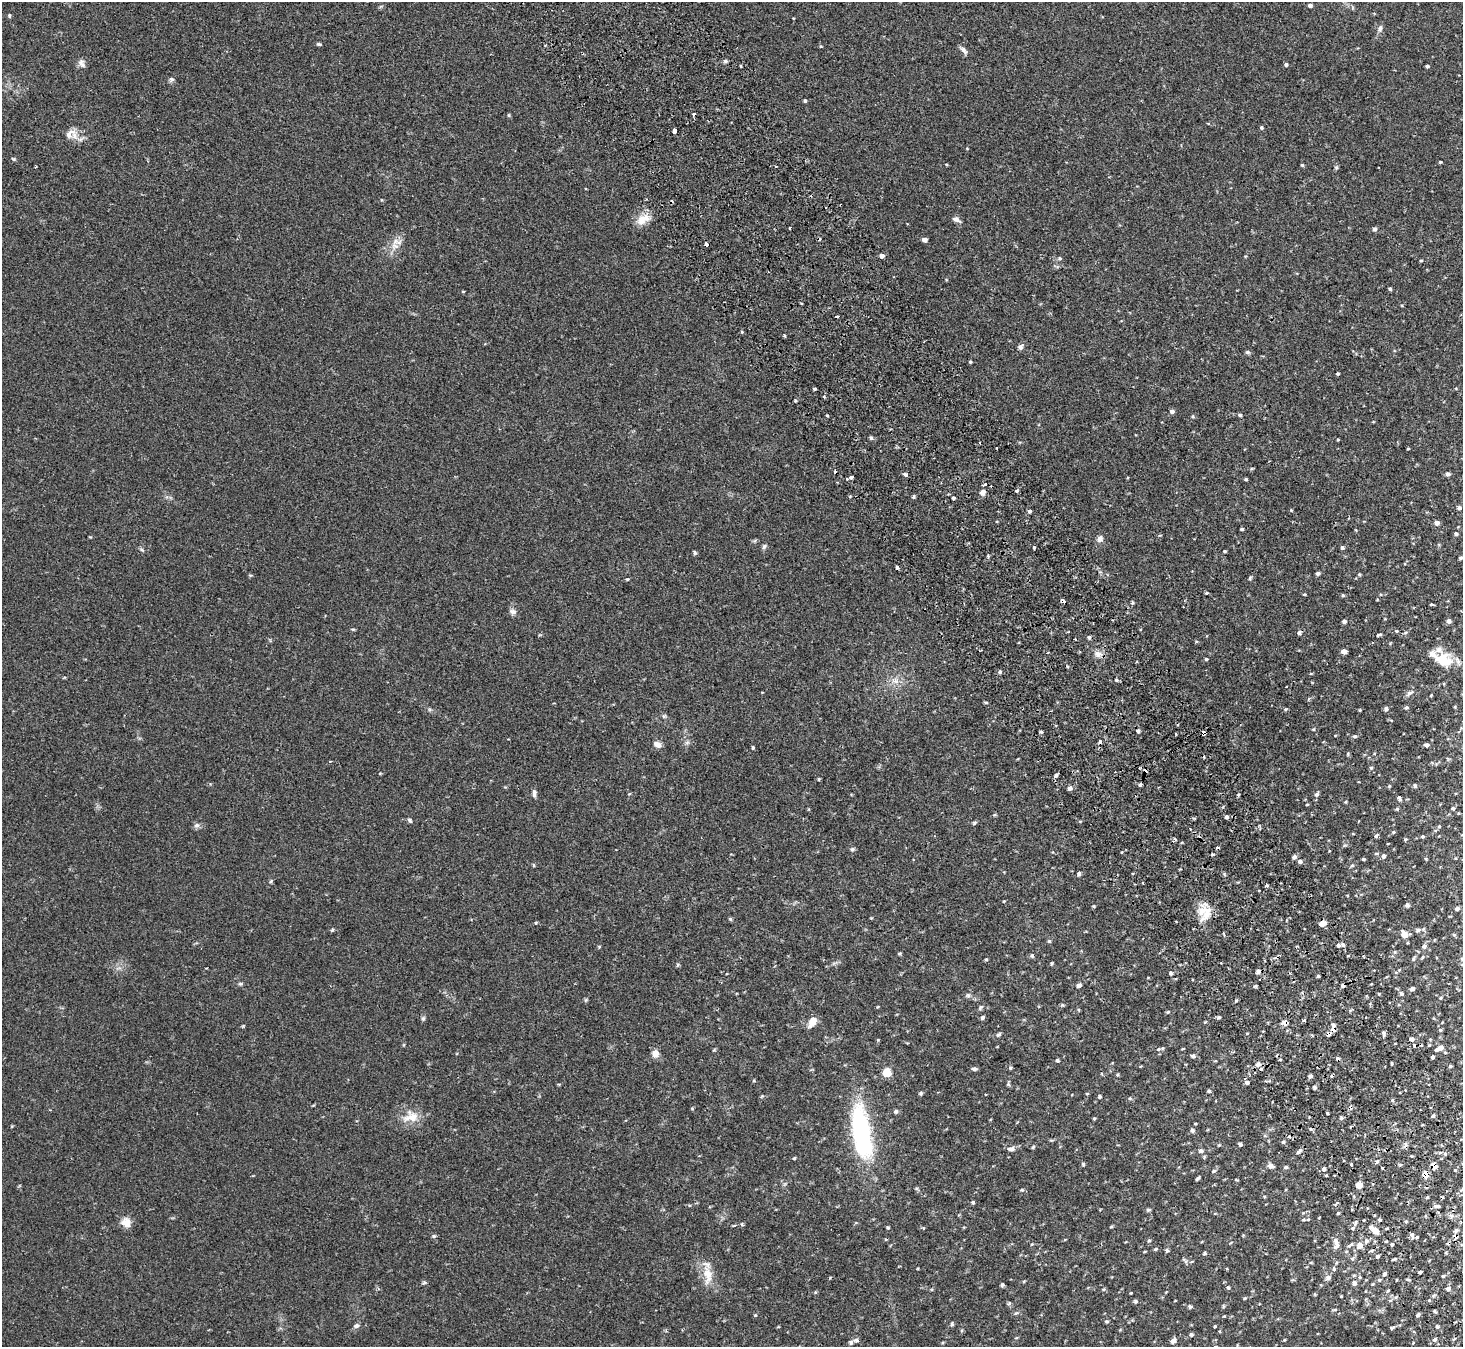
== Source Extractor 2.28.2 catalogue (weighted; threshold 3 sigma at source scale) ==
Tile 6 of 4 x 4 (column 2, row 2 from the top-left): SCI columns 1516-2976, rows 2885-4229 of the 5948 x 5908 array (HDU 1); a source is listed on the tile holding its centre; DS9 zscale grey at full resolution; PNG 1465 x 1349 px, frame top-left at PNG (2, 2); no overlay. Shown black and unused: <1% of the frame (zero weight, under 2 of 3 exposures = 3% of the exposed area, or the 3 px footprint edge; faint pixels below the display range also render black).
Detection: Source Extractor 2.28.2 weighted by HDU 2 'WHT'; one run over the whole footprint, this tile lists its part. Background 0.0546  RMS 0.0051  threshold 0.023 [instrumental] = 3 sigma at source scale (4.5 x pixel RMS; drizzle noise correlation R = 1.50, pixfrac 1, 0.05/0.05 arcsec/px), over >= 5 px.
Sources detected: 358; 25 cosmic-ray / hot-pixel residue — not listed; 7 inside a brighter listed object's ellipse — not listed separately; the other 326 listed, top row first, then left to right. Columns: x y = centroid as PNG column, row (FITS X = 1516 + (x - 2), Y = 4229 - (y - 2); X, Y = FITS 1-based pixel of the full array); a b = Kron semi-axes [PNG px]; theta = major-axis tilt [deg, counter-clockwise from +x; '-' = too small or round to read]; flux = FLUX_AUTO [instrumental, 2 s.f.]
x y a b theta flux
1310 5 4 4 - 1.5
9 15 6 3 83 0.57
1380 28 11 5 80 1.5
319 44 6 4 -24 0.65
964 50 12 5 -45 1.6
725 61 5 4 - 0.88
81 62 10 8 45 2
1286 64 4 4 - 1.1
741 66 4 3 - 0.4
1427 66 4 3 - 0.84
171 79 7 6 - 1.1
805 100 4 3 - 0.64
1261 127 4 4 - 0.72
674 131 4 3 - 5.7
69 134 18 10 47 3.9
14 159 5 4 - 0.56
1440 162 4 3 - 0.45
1302 165 4 3 - 0.62
36 167 3 2 - 0.52
1336 167 6 5 - 0.77
956 219 10 5 -28 1.8
641 221 18 11 11 5.7
790 228 3 3 - 1.9
1375 229 5 4 - 1.4
925 240 5 4 - 1.8
395 241 10 7 49 3.1
706 244 4 3 - 2.1
881 256 4 4 - 2.3
1060 258 6 5 - 0.82
1421 260 5 3 - 0.48
1390 289 4 4 - 0.7
463 291 4 3 - 0.44
742 332 4 3 - 0.51
784 335 3 2 - 0.73
1021 347 7 6 - 1.4
1247 352 7 5 -15 0.8
970 362 4 3 - 0.54
1338 374 3 3 - 0.65
814 389 3 3 - 1.3
824 397 4 3 - 0.7
795 400 3 3 - 0.6
1172 411 5 4 - 1.5
827 415 3 3 - 0.51
1240 415 5 4 - 0.85
1193 416 5 4 - 0.6
871 438 5 4 - 0.85
1338 440 3 2 - 0.48
996 448 3 2 - 0.43
1408 449 4 3 - 0.41
1448 474 5 5 - 1.4
906 475 4 3 - 1.6
851 477 4 3 - 1.3
847 479 3 3 - 0.65
1246 479 3 3 - 0.6
985 484 5 2 - 0.65
1017 491 5 4 - 0.63
983 492 7 6 - 2.3
913 496 4 4 - 0.85
953 498 4 3 - 1.5
1459 508 4 4 - 1
1291 510 4 4 - 0.42
1029 511 4 4 - 1
1437 523 5 4 - 2.5
1242 529 4 3 - 0.73
1456 534 4 4 - 1.2
1100 539 8 6 48 2.2
764 546 7 6 - 1
1342 547 4 4 - 0.99
1034 548 4 3 - 0.57
142 550 6 4 -19 0.7
1224 551 3 3 - 0.55
695 553 5 4 - 0.89
988 556 4 4 - 0.52
1461 558 5 5 - 0.88
1318 573 4 4 - 1.2
1359 574 4 4 - 0.6
250 575 5 3 - 0.5
1250 578 8 3 59 0.58
627 579 4 4 - 0.47
1207 593 4 4 - 0.47
1305 594 5 3 - 0.48
1343 595 5 4 - 0.61
1063 601 4 4 - 3.5
1132 602 4 4 - 0.74
1431 604 4 3 - 1.4
513 612 9 8 - 1.7
1344 621 5 4 - 1.1
1449 621 4 4 - 2
353 629 5 3 - 0.5
1397 631 5 3 - 0.44
1405 632 6 4 43 0.76
1299 633 5 5 - 1.1
1378 635 6 3 13 0.82
1089 637 5 4 - 0.99
1344 651 5 4 - 4
1098 654 11 9 -24 3
1206 659 4 4 - 0.62
1443 659 18 13 -26 15
1000 672 5 4 - 0.91
1116 680 5 4 - 0.79
896 681 8 5 -10 2
1410 693 11 5 31 1.5
1431 695 4 3 - 0.37
1309 699 5 4 - 0.75
986 703 5 3 - 0.55
1455 707 4 3 - 0.43
1406 708 4 4 - 0.9
1285 709 5 4 - 0.55
1386 709 5 4 - 1.5
1360 710 5 3 - 0.4
1313 729 4 3 - 0.48
1138 731 4 4 - 0.89
1041 732 4 4 - 0.65
1204 733 4 4 - 4
1355 736 6 4 10 0.84
687 742 7 4 1 0.95
657 744 10 7 -34 2.5
1427 745 6 4 -4 1.2
753 748 4 3 - 0.67
1348 753 6 3 -90 0.5
1371 768 5 5 - 0.6
1056 775 4 3 - 3.1
819 779 4 3 - 0.56
1389 786 5 4 - 0.55
1415 786 4 4 - 1.1
1069 788 6 5 - 1.3
534 793 10 5 -88 1.5
1317 794 6 5 - 1.1
1399 798 6 4 -65 1.1
1346 802 5 3 - 0.42
1453 808 5 4 - 0.73
1397 809 5 4 - 0.6
1226 817 5 4 - 1.2
410 821 6 4 -73 0.87
974 823 5 4 - 0.86
197 825 8 7 - 1.4
1439 826 5 4 - 0.54
1190 829 3 2 - 0.68
1393 832 4 4 - 0.6
1376 836 6 5 - 0.87
1422 836 5 3 - 0.58
1174 840 5 3 - 1.3
1405 840 3 3 - 0.94
852 849 6 5 - 0.98
1376 853 7 3 8 0.56
1212 854 4 3 - 0.62
1383 856 5 5 - 1.5
1294 857 5 4 - 1.5
1363 859 4 3 - 0.59
1426 859 4 3 - 0.46
1300 861 5 4 - 1.6
534 865 5 3 - 0.52
1352 865 5 5 - 0.67
1079 874 5 4 - 1.2
271 881 6 3 71 0.58
1266 885 3 3 - 1.8
1004 901 4 3 - 0.31
1407 905 5 5 - 1.1
1094 906 4 4 - 0.49
1457 909 5 4 - 1.3
1207 914 20 10 65 6.9
730 919 5 4 - 0.66
535 923 5 3 - 0.48
1322 924 6 4 19 4.4
332 930 5 3 - 0.57
1418 930 6 6 - 1.3
1405 934 7 5 -42 5.3
1454 935 5 4 - 0.63
1049 941 5 5 - 0.63
1338 945 4 4 - 1.1
1343 945 5 4 - 1
1424 946 7 6 - 1.5
899 953 4 3 - 0.62
1032 955 6 4 -72 0.85
1422 957 5 4 - 0.55
986 959 4 3 - 0.53
1413 959 7 3 71 0.65
1052 963 4 4 - 0.53
677 965 6 3 71 0.64
1258 972 6 5 - 1.2
1396 972 5 3 - 0.54
1171 973 5 4 - 0.88
1318 976 3 3 - 0.64
240 984 6 4 0 0.71
1079 985 6 5 - 1.5
1255 986 5 3 - 0.55
1412 989 5 4 - 1.4
1401 993 6 5 - 1.1
968 995 6 5 - 0.96
1440 998 5 3 - 0.5
586 1000 6 4 89 0.62
1236 1000 5 3 - 0.53
1062 1005 4 4 - 0.58
981 1007 7 4 50 0.86
1168 1012 4 4 - 0.49
982 1017 5 4 - 0.9
1219 1017 5 4 - 0.72
423 1018 7 5 70 0.83
1304 1020 3 3 - 1.3
812 1022 12 7 59 4.6
1285 1023 5 5 - 3.3
1333 1028 8 5 -82 3.1
1440 1030 5 4 - 0.59
1384 1033 6 4 -78 1.2
998 1035 8 4 34 0.99
1412 1039 4 4 - 3.8
1430 1039 4 3 - 0.39
1441 1048 6 5 - 2
1158 1049 6 5 - 0.76
656 1053 7 6 - 4.7
1193 1056 6 5 - 1
1432 1057 4 3 - 1.2
1057 1060 5 4 - 0.8
1258 1064 8 6 42 1.6
1392 1064 4 2 - 0.54
1450 1066 4 3 - 0.54
1010 1068 5 4 - 0.68
974 1069 7 5 8 1.1
887 1072 5 5 - 15
1117 1075 4 4 - 0.57
1310 1076 4 4 - 1.2
754 1081 5 3 - 0.44
1247 1083 5 4 - 1.3
1008 1084 6 4 -36 0.73
1314 1087 5 4 - 0.93
1209 1091 4 4 - 0.65
921 1093 4 4 - 0.8
1087 1093 5 3 - 0.39
1100 1096 4 4 - 0.61
1130 1098 5 5 - 0.64
1392 1100 5 4 - 0.63
896 1111 6 5 - 0.89
1327 1113 3 3 - 0.49
1433 1116 5 4 - 0.67
411 1117 23 15 9 8.2
1094 1118 5 3 - 0.44
1341 1118 5 4 - 0.97
1195 1124 4 2 - 0.41
1422 1125 3 2 - 0.37
1192 1130 5 5 - 1.1
861 1133 62 20 -81 66
1283 1142 5 5 - 0.69
1240 1144 4 3 - 1.1
1033 1147 5 4 - 0.57
1011 1149 10 6 0 1.9
1201 1151 6 6 - 1.4
1299 1151 10 5 46 1.4
1445 1154 5 4 - 0.75
794 1158 4 3 - 0.58
1377 1161 4 4 - 0.65
1351 1164 3 3 - 1.3
1271 1166 6 5 - 2.5
1433 1166 6 5 - 3.7
1285 1167 6 4 20 0.71
1382 1168 3 2 - 0.61
1324 1169 4 3 - 2.3
1455 1170 4 3 - 0.45
1214 1171 6 4 21 0.67
1426 1174 5 5 - 5.7
1198 1178 4 3 - 0.79
1359 1185 5 4 - 8.6
1461 1189 9 4 51 0.88
1022 1190 5 4 - 0.62
973 1202 4 4 - 0.78
1437 1206 7 4 -7 1.2
1148 1210 6 4 13 0.78
1338 1213 4 3 - 0.54
1304 1220 6 5 - 0.9
1406 1221 5 3 - 0.55
126 1222 12 11 - 4.6
742 1224 5 3 - 0.52
734 1225 5 3 - 0.47
1111 1227 5 3 - 0.5
1370 1227 6 5 - 1
888 1228 4 4 - 0.52
1352 1228 5 3 - 0.57
1456 1230 6 5 - 1
1375 1231 6 5 - 5.7
1412 1235 6 4 -80 1.3
434 1236 6 5 - 0.69
1455 1236 6 6 - 1.8
1417 1237 4 4 - 0.57
1149 1241 5 4 - 0.68
1366 1241 6 6 - 1.4
1392 1244 4 3 - 0.75
1337 1245 9 6 74 2
1360 1245 6 6 - 4.3
1156 1249 5 4 - 0.64
1167 1250 5 4 - 1
1372 1250 5 3 - 0.62
1145 1251 4 3 - 0.37
1205 1253 5 4 - 0.68
1377 1256 5 4 - 0.83
1185 1261 10 4 -48 0.95
1334 1269 6 5 - 0.9
1420 1272 3 3 - 0.73
1384 1274 4 4 - 0.95
707 1275 29 12 -84 8.4
1354 1275 5 3 - 0.59
1443 1276 4 4 - 0.53
1328 1278 7 6 - 1.7
1379 1280 5 4 - 0.76
1354 1283 6 5 - 1.6
1002 1285 5 4 - 0.77
1228 1287 4 4 - 0.89
1104 1289 5 3 - 0.53
1448 1289 5 5 - 1.7
1388 1291 5 3 - 0.53
815 1292 5 3 - 0.45
1341 1296 3 3 - 0.37
1245 1298 4 4 - 0.48
1135 1301 5 5 - 0.94
1190 1307 5 4 - 1
1334 1310 6 3 18 0.57
1435 1311 5 3 - 0.57
1418 1315 4 3 - 0.97
1107 1321 6 4 -18 0.69
952 1324 5 4 - 0.69
356 1326 8 6 24 1.2
1437 1326 4 4 - 0.76
1215 1327 3 3 - 0.59
1392 1328 6 4 30 0.71
1191 1335 5 4 - 0.97
1435 1339 6 5 - 1.1
856 1340 7 5 -10 1.1
1173 1341 6 5 - 1.8
Overlapping masked pixels (flux is a lower limit): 9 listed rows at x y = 706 244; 1063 601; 1204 733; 1285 1023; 1333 1028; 1412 1039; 1433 1166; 1426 1174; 1455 1236
Isophote crosses this tile's border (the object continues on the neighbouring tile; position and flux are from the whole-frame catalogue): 1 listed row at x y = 1461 1189
Unlisted compact peaks at least as high as the median listed source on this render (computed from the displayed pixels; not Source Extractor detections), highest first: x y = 1083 1164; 755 1315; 243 1026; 509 115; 424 1282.